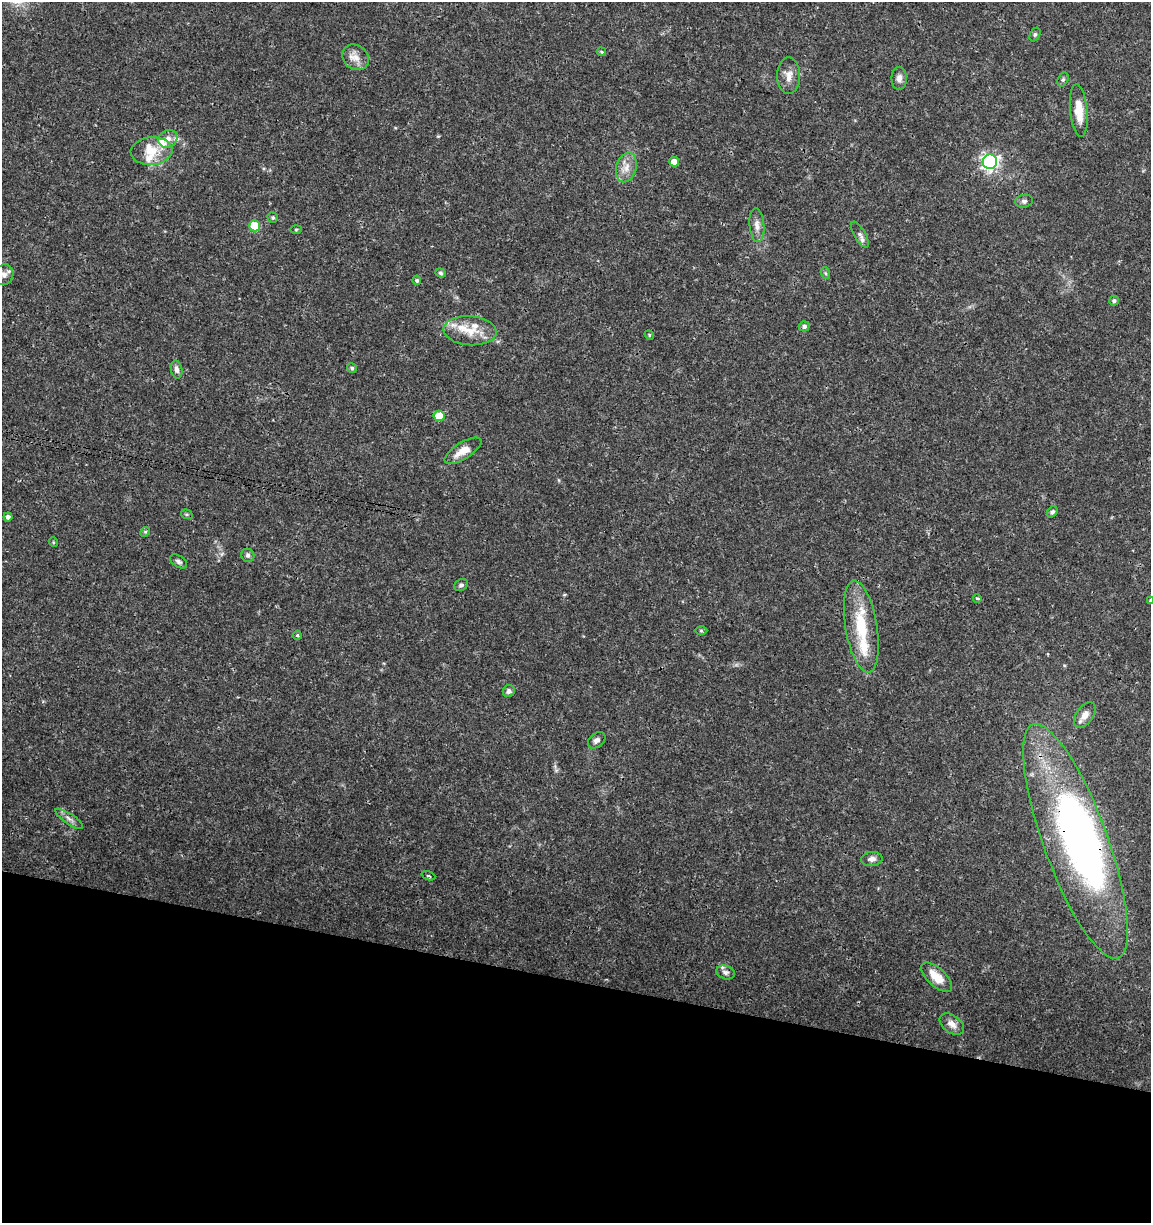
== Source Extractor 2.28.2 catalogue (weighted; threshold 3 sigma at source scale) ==
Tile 15 of 4 x 4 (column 3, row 4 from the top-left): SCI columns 2523-3671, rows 11-1231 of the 5104 x 4898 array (HDU 1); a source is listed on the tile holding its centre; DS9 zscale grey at full resolution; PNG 1153 x 1225 px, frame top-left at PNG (2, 2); each listed source drawn as its Kron ellipse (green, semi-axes under 4 px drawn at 4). Shown black and unused: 20% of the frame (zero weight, under 3 of 4 exposures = <1% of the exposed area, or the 3 px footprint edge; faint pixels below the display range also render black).
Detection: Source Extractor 2.28.2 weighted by HDU 2 'WHT'; one run over the whole footprint, this tile lists its part. Background 0.0341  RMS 0.0023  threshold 0.0101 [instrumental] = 3 sigma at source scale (4.5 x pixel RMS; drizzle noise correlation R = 1.50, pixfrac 1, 0.0396/0.0396 arcsec/px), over >= 5 px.
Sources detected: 65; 2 inside a brighter object's white glare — neither listed nor drawn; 10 inside a brighter listed object's ellipse — not listed separately; the other 53 listed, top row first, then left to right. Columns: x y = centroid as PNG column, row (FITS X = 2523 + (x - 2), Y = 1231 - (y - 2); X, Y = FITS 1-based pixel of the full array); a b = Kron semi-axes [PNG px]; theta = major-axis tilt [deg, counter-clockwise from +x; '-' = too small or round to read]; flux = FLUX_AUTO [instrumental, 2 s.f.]
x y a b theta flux
1035 34 7 5 63 0.39
601 52 5 3 - 0.26
356 57 14 12 -38 2.2
789 76 18 11 -90 2.2
899 78 11 7 90 1.2
1063 80 7 5 63 0.44
1079 110 26 8 -84 4.3
168 139 10 8 37 1.3
151 151 21 14 5 4.4
674 162 5 5 - 2.3
990 162 7 7 - 72
626 167 15 10 74 2.3
1024 201 9 6 9 0.64
273 217 5 5 - 0.34
757 225 17 7 -85 1.5
255 226 5 5 - 8.7
296 229 6 4 2 0.27
860 235 14 5 -59 0.85
441 273 6 4 -20 0.38
825 273 6 4 -70 0.32
4 275 10 9 - 1.2
417 280 5 4 - 0.4
1114 301 5 5 - 0.43
804 326 5 5 - 0.62
470 331 26 14 -4 4.8
649 335 5 4 - 0.29
352 368 5 4 - 0.43
177 369 9 5 -78 0.95
439 416 5 5 - 5.3
463 451 21 8 32 3.1
1052 512 6 4 51 0.49
187 514 6 4 -19 0.32
8 517 4 4 - 0.7
145 532 5 4 - 0.3
53 542 5 3 - 0.2
248 555 7 6 - 0.6
178 561 9 5 -33 0.65
461 585 7 5 28 0.52
977 598 4 3 - 0.51
1150 600 4 3 - 0.26
861 627 46 16 -80 10
701 631 6 4 -1 0.32
297 635 4 4 - 0.36
509 691 6 6 - 0.68
1085 715 14 8 54 1.9
597 740 10 7 38 0.97
69 819 16 5 -34 1.1
1076 841 124 32 -70 74
872 859 10 7 5 1.1
428 876 7 3 -21 0.3
725 972 9 6 -18 0.78
937 977 19 9 -43 4.3
952 1024 14 8 -36 1.6
Overlapping masked pixels (flux is a lower limit): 1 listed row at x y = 1076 841
Isophote crosses this tile's border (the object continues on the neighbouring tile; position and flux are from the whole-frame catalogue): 1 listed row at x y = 1150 600